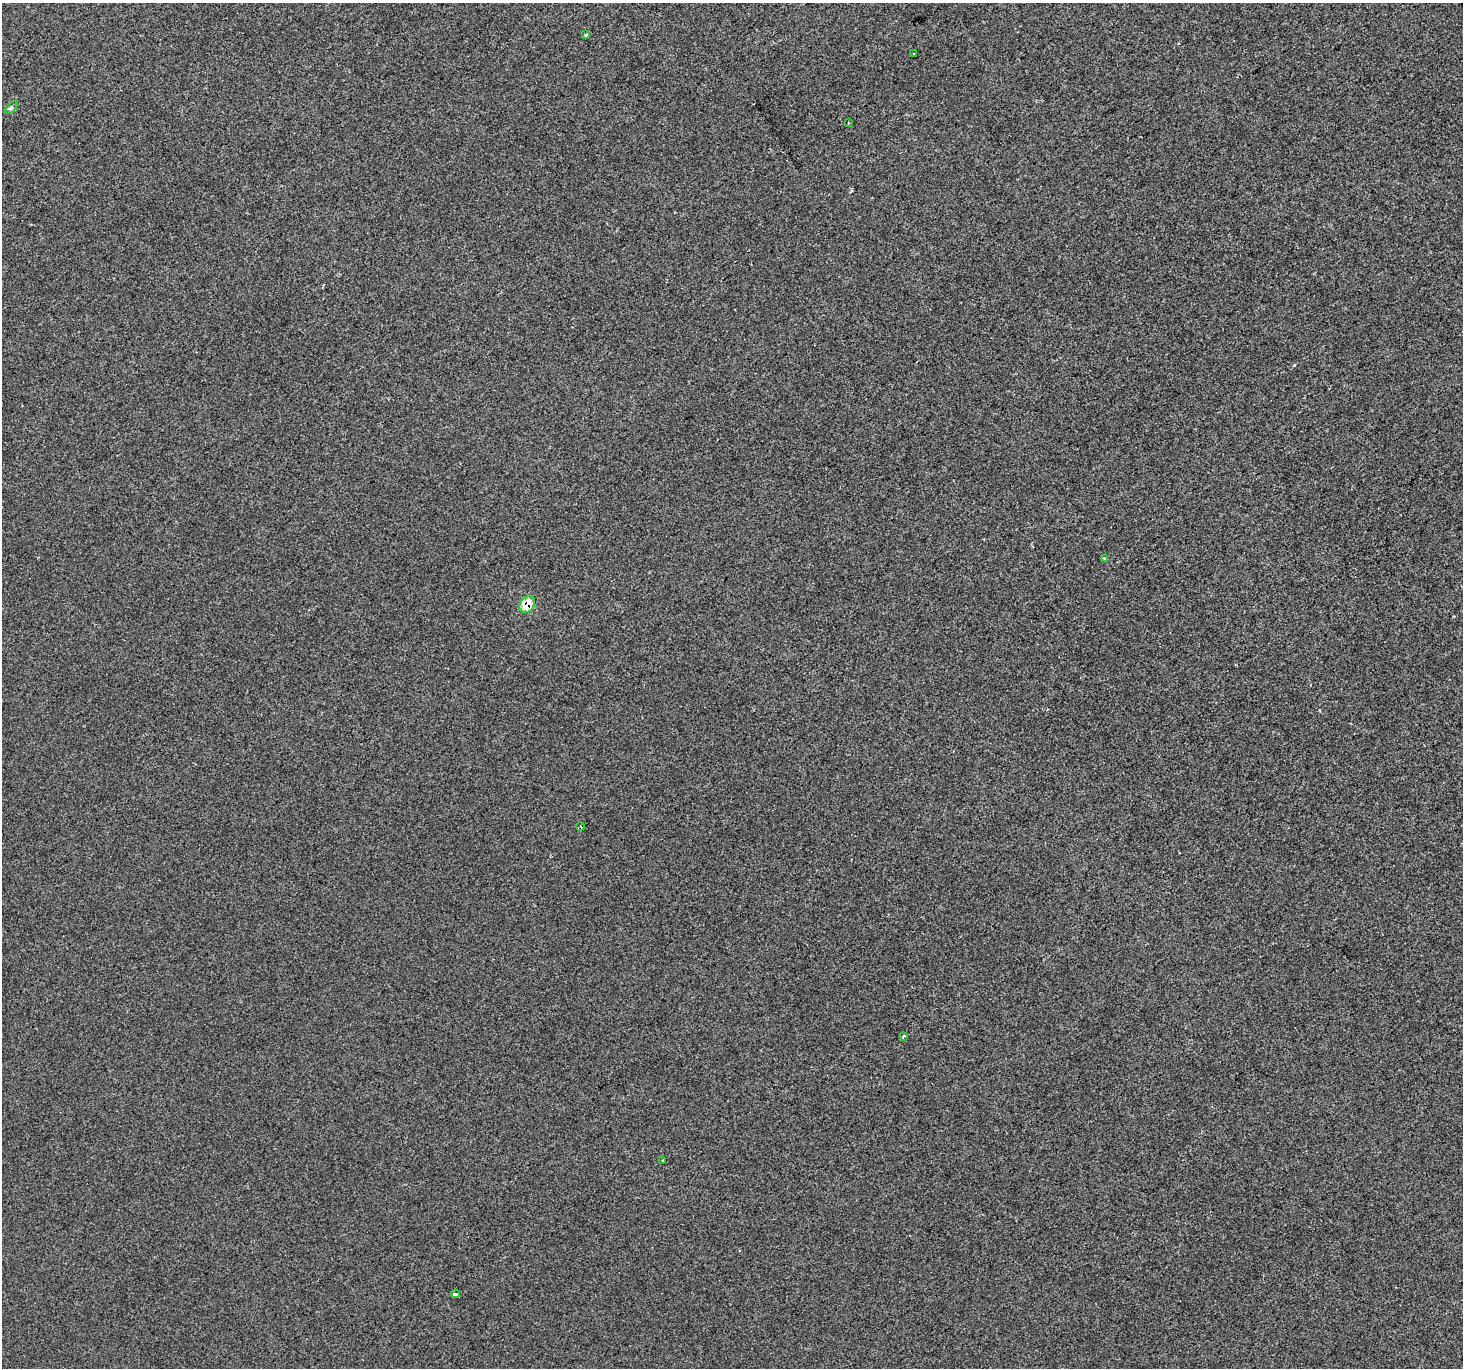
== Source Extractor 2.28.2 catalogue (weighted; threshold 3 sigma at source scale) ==
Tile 10 of 4 x 4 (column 2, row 3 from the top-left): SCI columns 1462-2922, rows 1477-2842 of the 5847 x 5747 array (HDU 1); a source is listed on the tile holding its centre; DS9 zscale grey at full resolution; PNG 1465 x 1370 px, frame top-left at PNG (2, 3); each listed source drawn as its Kron ellipse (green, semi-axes under 4 px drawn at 4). Shown black and unused: <1% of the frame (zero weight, under 2 of 3 exposures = <1% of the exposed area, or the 3 px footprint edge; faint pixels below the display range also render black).
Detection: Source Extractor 2.28.2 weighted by HDU 2 'WHT'; one run over the whole footprint, this tile lists its part. Background -5.57e-04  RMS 0.0045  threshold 0.0202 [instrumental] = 3 sigma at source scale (4.5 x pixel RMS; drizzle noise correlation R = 1.50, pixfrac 1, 0.0396/0.0396 arcsec/px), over >= 5 px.
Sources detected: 11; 1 cosmic-ray / hot-pixel residue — neither listed nor drawn; the other 10 listed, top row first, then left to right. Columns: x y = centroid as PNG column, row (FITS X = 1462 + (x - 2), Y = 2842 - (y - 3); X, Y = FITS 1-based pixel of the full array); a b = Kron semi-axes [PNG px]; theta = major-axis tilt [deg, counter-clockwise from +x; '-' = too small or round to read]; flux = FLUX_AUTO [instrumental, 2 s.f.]
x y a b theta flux
586 35 3 3 - 1.8
914 54 3 3 - 1.9
11 108 8 4 45 0.79
848 123 2 2 - 0.44
1105 559 4 3 - 1.5
527 604 9 7 51 7.4
580 826 4 2 - 0.68
903 1036 3 3 - 1
662 1160 3 3 - 1.2
455 1294 4 3 - 2.6
Overlapping masked pixels (flux is a lower limit): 1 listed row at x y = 527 604